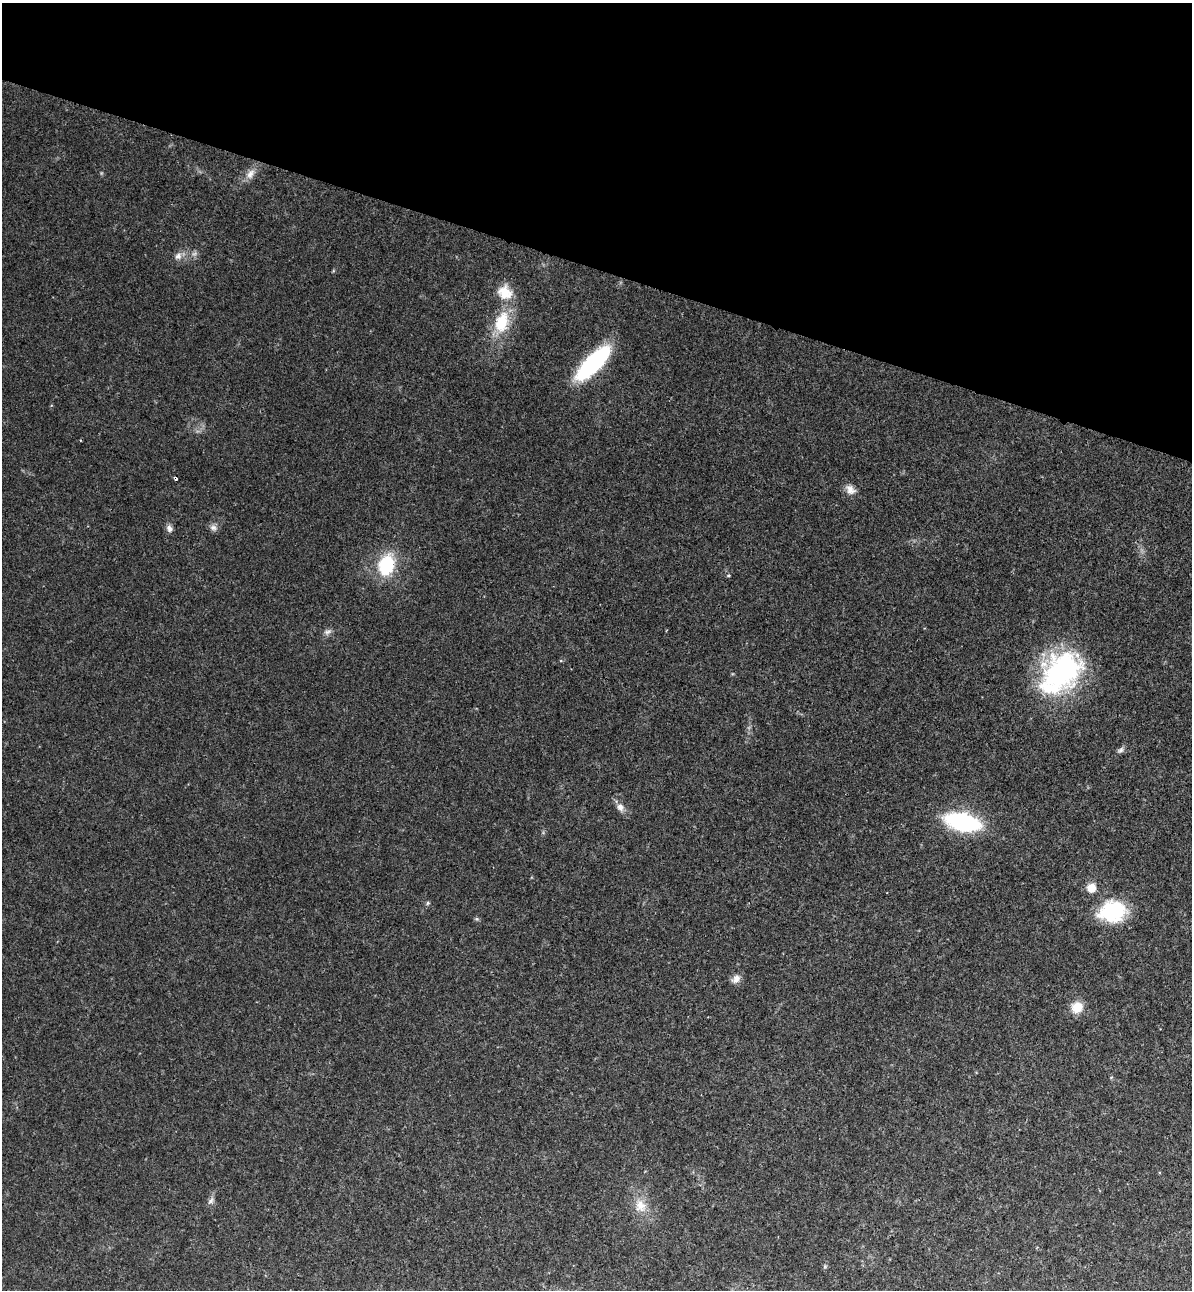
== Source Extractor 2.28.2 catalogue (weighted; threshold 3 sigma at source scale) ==
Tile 2 of 4 x 4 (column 2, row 1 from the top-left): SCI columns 1433-2622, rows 3910-5197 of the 5367 x 5240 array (HDU 1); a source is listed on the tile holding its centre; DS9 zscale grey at full resolution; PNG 1194 x 1292 px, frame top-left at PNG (2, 3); no overlay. Shown black and unused: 21% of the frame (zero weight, under 3 of 4 exposures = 6% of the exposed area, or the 3 px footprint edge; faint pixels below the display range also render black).
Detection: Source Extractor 2.28.2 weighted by HDU 2 'WHT'; one run over the whole footprint, this tile lists its part. Background 0.0282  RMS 0.004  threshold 0.0179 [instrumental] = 3 sigma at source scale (4.5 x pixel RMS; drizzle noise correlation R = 1.50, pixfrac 1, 0.05/0.05 arcsec/px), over >= 5 px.
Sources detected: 26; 1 too faint to see at this stretch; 1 cosmic-ray / hot-pixel residue — not listed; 1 inside a brighter listed object's ellipse — not listed separately; the other 23 listed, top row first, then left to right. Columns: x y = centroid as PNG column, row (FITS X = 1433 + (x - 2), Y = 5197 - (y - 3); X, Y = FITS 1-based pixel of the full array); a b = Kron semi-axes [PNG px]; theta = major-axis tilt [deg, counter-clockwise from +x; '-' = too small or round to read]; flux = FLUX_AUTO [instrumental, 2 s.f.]
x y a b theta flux
250 174 15 9 55 3
178 256 10 8 45 2
505 292 22 18 -36 7.9
502 322 27 16 74 15
593 363 40 13 46 46
850 490 15 10 -46 2.9
169 528 10 7 -68 1.6
213 528 10 8 -15 1.6
386 565 17 12 72 23
728 575 5 4 - 0.47
327 632 11 6 13 1.3
1061 670 48 37 37 65
1121 750 9 6 41 1.1
620 807 10 8 -62 2.3
962 822 29 14 -13 49
1091 888 6 6 - 7.5
428 903 5 5 - 0.55
1112 911 31 23 9 23
477 919 6 4 -44 0.57
736 979 13 9 50 2.3
1077 1007 15 13 27 5.6
211 1201 10 6 46 1.2
640 1206 20 15 -81 6.5